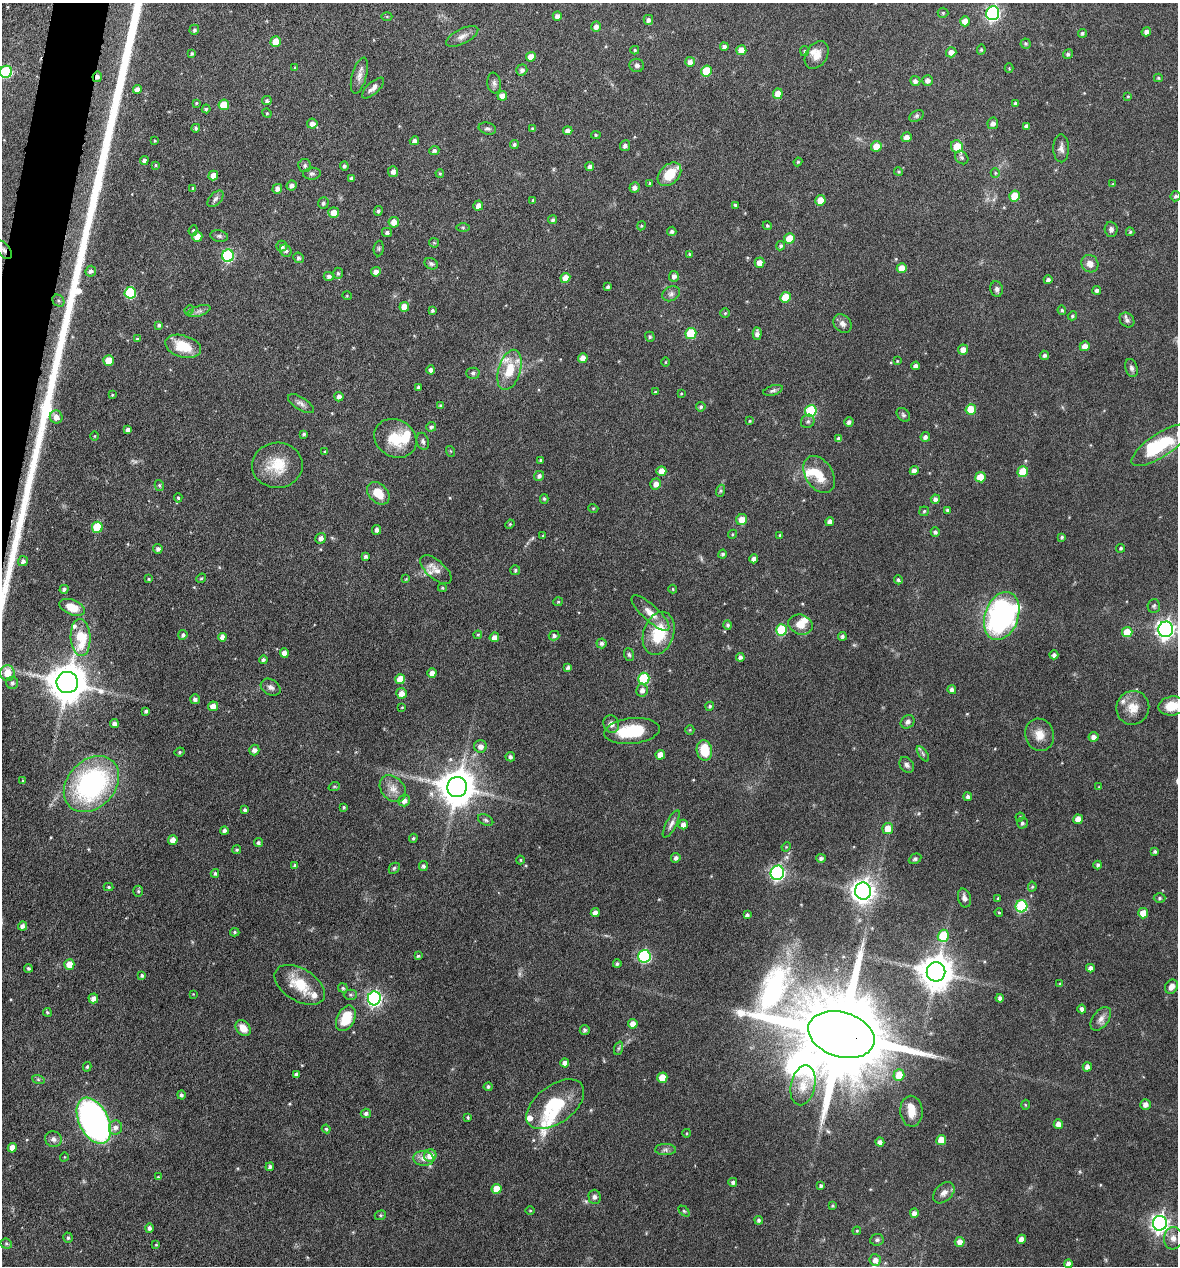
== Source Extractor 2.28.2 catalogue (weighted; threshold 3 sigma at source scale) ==
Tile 11 of 4 x 4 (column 3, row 3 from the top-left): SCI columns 2477-3652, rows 1268-2531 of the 5073 x 5061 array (HDU 1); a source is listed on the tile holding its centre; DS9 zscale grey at full resolution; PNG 1180 x 1268 px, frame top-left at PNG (2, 3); each listed source drawn as its Kron ellipse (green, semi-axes under 4 px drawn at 4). Shown black and unused: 2% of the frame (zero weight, under 4 of 8 exposures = <1% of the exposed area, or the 3 px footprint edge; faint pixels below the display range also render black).
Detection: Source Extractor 2.28.2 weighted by HDU 2 'WHT'; one run over the whole footprint, this tile lists its part. Background 0.0822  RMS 0.0036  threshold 0.0149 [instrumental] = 3 sigma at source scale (4.09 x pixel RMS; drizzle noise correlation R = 1.36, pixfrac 0.8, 0.05/0.05 arcsec/px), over >= 5 px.
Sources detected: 440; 2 too faint to see at this stretch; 4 inside a brighter object's white glare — neither listed nor drawn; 13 inside a brighter listed object's ellipse — not listed separately; the other 421 listed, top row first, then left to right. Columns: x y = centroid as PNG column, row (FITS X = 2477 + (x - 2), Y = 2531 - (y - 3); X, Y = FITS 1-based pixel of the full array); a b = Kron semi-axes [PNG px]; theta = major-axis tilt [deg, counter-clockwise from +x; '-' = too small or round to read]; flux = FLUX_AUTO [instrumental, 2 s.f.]
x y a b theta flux
943 13 5 5 - 0.43
993 13 7 6 - 75
387 16 5 3 - 0.31
557 16 4 4 - 1.1
648 20 5 5 - 1
965 21 5 5 - 3.1
596 27 5 4 - 1.6
194 30 5 5 - 0.7
1146 32 5 4 - 1.4
1082 33 4 4 - 0.64
462 36 18 7 27 2.1
276 42 5 5 - 4.8
1026 44 5 5 - 0.6
724 47 4 4 - 1.1
635 50 4 4 - 0.48
741 50 5 5 - 3.4
981 50 5 4 - 0.44
804 51 5 4 - 0.41
951 52 5 5 - 2.2
192 53 4 4 - 0.5
1068 54 5 4 - 0.71
817 55 15 10 58 3.3
531 57 5 5 - 3.2
690 62 5 5 - 1.7
637 65 7 6 - 0.93
295 68 4 3 - 0.38
1009 68 4 4 - 0.32
522 70 5 5 - 1.2
706 71 5 5 - 9.9
6 72 6 6 - 32
359 76 18 7 74 2.1
97 77 5 4 - 1.2
1158 78 4 3 - 0.39
928 80 5 5 - 1.3
915 81 5 5 - 1.2
494 83 10 7 -83 1.1
373 88 14 6 42 1.5
137 89 4 4 - 2.1
778 94 5 5 - 3.1
502 96 5 4 - 2.5
1128 96 4 3 - 0.29
267 101 5 4 - 0.69
196 103 3 3 - 0.34
1015 103 4 3 - 0.55
224 105 5 5 - 7.8
206 109 4 4 - 0.52
267 113 5 4 - 0.4
917 116 8 5 27 0.69
993 123 6 5 - 1.5
312 124 5 5 - 1.7
1026 126 4 4 - 0.92
196 128 4 4 - 0.62
532 128 4 3 - 0.32
487 129 9 6 -15 0.86
568 131 4 4 - 1.6
596 135 4 4 - 0.48
906 137 5 5 - 1.9
155 141 3 3 - 0.32
414 141 5 4 - 1.1
514 144 4 4 - 0.78
625 146 5 5 - 1.1
876 146 5 5 - 4.1
957 146 6 6 - 6.6
1061 148 14 8 -89 1.7
434 151 5 4 - 0.87
962 158 7 6 - 0.8
144 160 4 4 - 1.2
798 162 4 4 - 0.47
155 165 4 3 - 0.31
305 165 6 6 - 0.77
344 166 4 4 - 0.77
590 167 4 4 - 1.1
393 172 5 5 - 1.4
899 172 4 4 - 0.46
440 173 4 3 - 0.41
995 173 5 4 - 0.43
312 174 9 6 6 0.9
669 174 13 9 44 7.6
213 176 5 4 - 2.6
351 178 4 3 - 0.64
650 183 3 3 - 0.37
1113 184 4 4 - 0.45
291 186 5 5 - 1.3
193 188 4 3 - 0.46
635 188 5 5 - 1.4
277 189 5 4 - 1.5
1015 196 5 5 - 6
1176 196 5 5 - 0.7
215 199 10 5 47 1
533 200 4 4 - 0.46
820 200 5 5 - 5.1
323 203 6 5 - 0.82
735 205 3 3 - 0.54
478 206 5 4 - 1.9
378 211 5 4 - 0.7
334 213 5 5 - 3.3
553 220 5 4 - 0.7
394 222 5 5 - 2.9
641 226 5 3 - 0.38
767 226 4 4 - 0.45
463 227 6 4 -1 0.5
1111 229 7 6 - 1.1
193 230 5 4 - 0.47
672 231 5 4 - 0.79
387 232 5 4 - 0.79
1130 232 4 3 - 0.47
219 236 9 5 -10 0.81
197 237 5 5 - 3.4
789 238 5 5 - 5.9
434 243 5 4 - 0.42
282 246 5 5 - 1.4
781 246 5 4 - 0.67
379 248 8 5 85 0.58
4 250 11 6 -50 1.4
286 251 6 5 - 0.88
689 254 4 3 - 0.4
228 256 6 6 - 35
298 258 5 5 - 0.77
759 263 5 5 - 2.6
431 264 7 5 -28 0.73
1090 264 9 8 - 2.3
902 268 5 5 - 3.9
91 271 5 5 - 0.97
376 272 5 4 - 2
338 273 5 4 - 0.59
329 276 5 4 - 0.89
674 276 5 5 - 1.3
565 278 5 5 - 3.4
1048 280 4 4 - 0.99
608 287 4 3 - 0.77
997 289 8 6 -77 0.95
1097 290 4 4 - 0.92
130 293 6 5 - 25
671 294 9 7 28 1.2
347 296 5 3 - 0.28
785 297 5 5 - 8.7
58 301 6 5 - 0.61
404 307 5 5 - 3.5
189 310 5 4 - 0.38
432 310 3 3 - 0.53
1062 310 5 4 - 0.5
199 311 12 5 17 1.1
725 313 5 4 - 0.46
1072 316 5 4 - 0.49
1127 320 8 6 -47 1.1
843 324 10 8 -46 1.6
159 325 4 3 - 0.58
691 333 5 5 - 13
757 334 6 4 89 1.4
650 337 5 4 - 0.62
137 339 4 4 - 0.37
183 346 18 11 -16 9.3
1085 346 5 5 - 2.2
963 349 5 5 - 2.3
1044 355 5 4 - 0.83
583 358 5 4 - 2.2
108 361 5 5 - 5.3
897 361 3 3 - 0.28
666 362 5 3 - 0.3
916 366 4 4 - 1.5
1131 368 9 6 -73 1.1
431 370 4 4 - 1.1
509 370 21 11 73 8
473 373 6 5 - 0.74
418 387 4 3 - 0.65
773 390 10 5 17 0.82
655 392 3 3 - 0.36
681 394 4 4 - 0.32
112 395 4 3 - 0.26
339 397 4 4 - 1.2
301 404 15 6 -32 1.5
440 405 4 3 - 0.38
701 407 5 4 - 0.68
971 409 5 5 - 6.2
811 411 6 5 - 22
903 415 8 5 -44 0.7
56 417 6 6 - 2.3
750 421 4 4 - 0.33
808 421 7 6 - 0.82
849 422 5 4 - 1
431 427 5 4 - 0.75
128 430 4 4 - 1.2
304 434 4 3 - 0.54
95 436 5 3 - 0.26
925 437 5 4 - 1.1
395 438 22 18 -30 9.4
839 439 4 4 - 1.1
423 441 9 6 -75 0.91
1160 445 34 11 33 20
450 451 5 3 - 0.35
325 452 4 4 - 0.46
541 460 4 3 - 0.55
277 465 25 22 2 9.7
661 471 5 5 - 2.9
914 471 5 4 - 1.7
1023 472 5 5 - 10
819 475 20 13 -58 6.9
539 476 5 5 - 0.9
980 477 5 5 - 5.7
656 484 5 5 - 2.3
159 485 5 4 - 0.56
720 491 6 4 71 0.51
378 493 13 9 -45 5.7
178 498 4 4 - 0.48
544 499 5 4 - 0.44
935 499 4 4 - 1.2
593 508 5 3 - 0.3
947 510 4 4 - 0.63
924 511 5 4 - 0.49
742 520 5 5 - 3.3
830 522 4 4 - 1.8
510 524 5 4 - 0.37
97 527 5 5 - 14
377 530 5 4 - 1.1
935 532 4 4 - 0.81
732 534 5 4 - 0.38
780 535 4 3 - 0.45
543 536 3 3 - 0.36
1062 537 4 3 - 0.58
321 538 5 5 - 1.5
1121 548 4 4 - 0.58
158 549 5 4 - 0.99
723 554 4 4 - 0.73
366 556 4 4 - 0.71
754 559 4 4 - 1.8
23 561 5 5 - 1.1
436 570 19 9 -41 2.8
515 570 5 5 - 0.51
201 578 5 4 - 0.45
149 579 3 3 - 0.34
406 579 4 4 - 0.29
898 580 4 3 - 0.64
442 588 4 3 - 0.4
64 589 4 4 - 0.83
673 589 4 4 - 0.31
558 602 5 4 - 0.39
1154 606 7 6 - 0.72
72 607 13 7 -22 6.1
650 613 24 8 -43 3.6
1002 616 25 16 70 76
728 625 5 4 - 0.73
801 625 12 10 -18 3.8
1166 629 8 7 - 150
781 630 6 5 - 18
1127 632 5 5 - 6.9
659 633 22 15 71 13
183 635 5 4 - 0.75
478 635 4 3 - 0.39
554 636 5 4 - 0.81
842 636 4 4 - 0.78
81 637 18 10 -86 13
222 637 4 4 - 1.8
494 637 5 4 - 1.9
601 643 5 5 - 0.94
284 653 4 4 - 2.3
629 655 6 4 -72 0.63
1054 655 4 4 - 1.1
740 657 4 4 - 0.98
263 660 4 4 - 0.78
568 667 4 3 - 0.86
7 673 8 7 - 5
432 673 4 4 - 2
400 679 5 5 - 4.8
644 679 6 5 - 20
67 682 11 10 - 930
12 683 6 6 - 0.94
271 687 10 7 -30 1.4
642 690 6 6 - 1.7
952 690 4 4 - 1.2
401 693 5 5 - 2.4
195 699 5 4 - 1.1
213 706 5 4 - 2.5
710 706 5 4 - 0.64
1172 706 13 9 9 6.5
402 707 3 2 - 0.22
1133 708 17 16 - 4.9
146 711 4 3 - 0.76
908 722 7 6 - 1.1
114 724 4 4 - 1.3
611 724 9 7 -70 1.7
690 730 5 5 - 0.39
632 731 28 13 6 15
1039 735 16 14 -72 4
1093 737 5 5 - 1.6
480 746 6 6 - 1.9
254 750 5 5 - 1.6
704 750 10 7 -79 8.6
180 752 5 3 - 0.48
923 754 9 4 -55 0.68
660 755 5 4 - 3.2
510 757 5 4 - 0.96
907 765 8 6 -55 1.1
23 781 3 3 - 0.33
91 784 31 23 46 61
334 787 6 3 19 0.36
457 787 10 10 - 810
1099 787 4 4 - 0.29
393 789 15 11 -47 3.3
968 797 4 4 - 0.93
404 800 6 5 - 1.8
344 807 4 3 - 0.42
245 810 4 3 - 0.81
1020 817 4 4 - 0.35
1078 819 5 5 - 4
486 820 8 5 -27 0.76
1022 823 5 5 - 0.75
671 824 15 5 62 1.4
683 824 5 5 - 1.7
888 828 5 5 - 4.3
224 831 4 3 - 1.1
413 838 4 3 - 0.47
173 840 5 4 - 2.7
258 843 5 4 - 0.7
786 847 5 4 - 0.31
237 850 4 4 - 0.53
1155 852 4 4 - 0.64
676 858 5 4 - 0.94
821 858 4 4 - 0.91
915 859 6 5 - 0.63
520 860 4 4 - 0.36
295 865 4 4 - 0.81
1098 865 4 4 - 0.7
423 866 5 4 - 0.95
394 868 6 4 45 0.51
215 873 4 3 - 0.64
777 873 7 6 - 71
108 887 5 4 - 0.51
1032 887 5 4 - 0.47
138 891 5 5 - 0.52
863 891 8 8 - 250
964 898 9 6 -75 1.5
998 898 3 3 - 0.34
1160 898 6 4 1 0.7
1021 906 6 6 - 31
999 912 4 3 - 0.38
595 913 4 4 - 2.1
1143 913 5 5 - 4.6
747 915 4 3 - 0.84
23 926 5 4 - 1.4
235 932 5 4 - 0.53
943 936 6 5 - 12
418 956 4 3 - 0.45
644 956 6 6 - 43
69 964 5 5 - 4.4
617 964 4 4 - 0.62
28 968 4 4 - 0.58
1090 968 4 4 - 1.5
936 972 9 9 - 700
142 975 4 4 - 0.63
1060 984 3 3 - 0.32
300 985 28 16 -31 9.6
1171 987 7 6 - 2
343 988 5 4 - 0.48
193 994 3 3 - 0.22
350 995 6 5 - 0.57
93 998 5 5 - 2
374 998 7 6 - 84
1000 998 4 4 - 1.1
1082 1009 4 4 - 1.2
47 1012 4 4 - 0.54
346 1018 13 8 64 8.9
1101 1019 13 8 53 2
633 1024 5 5 - 2.9
243 1028 9 6 -48 3.9
585 1030 5 5 - 0.85
841 1035 34 22 -17 8300
619 1048 7 4 71 0.59
565 1063 4 4 - 2.2
87 1067 5 4 - 0.57
1087 1067 4 4 - 1.4
296 1074 4 4 - 0.85
899 1075 6 5 - 6
662 1078 5 5 - 5.9
38 1079 6 4 -19 0.5
803 1085 20 12 77 4.3
488 1087 4 4 - 0.7
181 1095 4 4 - 0.79
555 1104 33 19 37 15
1145 1104 5 5 - 1.7
1025 1105 5 3 - 0.29
911 1111 15 11 -85 4.7
366 1113 5 4 - 0.95
468 1117 3 2 - 0.39
94 1121 25 14 -63 120
1058 1124 5 4 - 2.3
115 1127 7 6 - 1.5
326 1129 4 4 - 0.43
687 1133 4 3 - 0.27
53 1139 8 7 - 1.3
941 1140 5 5 - 5.3
880 1142 4 4 - 1.4
12 1148 5 4 - 2.5
665 1150 10 5 0 0.98
430 1155 6 6 - 3.4
64 1157 4 3 - 0.26
424 1158 10 7 -7 2
270 1167 4 4 - 0.8
158 1177 4 4 - 0.36
733 1182 4 4 - 0.95
821 1186 4 3 - 0.72
497 1189 5 5 - 5.7
944 1193 12 8 45 2.1
595 1197 7 6 - 1
832 1206 3 3 - 0.42
530 1211 4 3 - 0.3
684 1211 6 4 -45 0.45
914 1213 4 4 - 1.5
380 1215 6 4 21 0.47
759 1220 4 4 - 0.76
1160 1223 7 7 - 150
149 1228 5 4 - 0.94
857 1231 4 3 - 0.38
68 1238 5 4 - 0.64
1173 1238 11 9 82 2.2
1021 1239 4 4 - 2.3
877 1240 7 6 - 0.77
960 1242 5 5 - 2.1
6 1244 6 5 - 0.5
156 1245 4 3 - 0.28
875 1260 6 5 - 2.2
1068 1264 4 4 - 1.5
Overlapping masked pixels (flux is a lower limit): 3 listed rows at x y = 97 77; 4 250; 841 1035
Isophote crosses this tile's border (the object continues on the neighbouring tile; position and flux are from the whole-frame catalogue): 4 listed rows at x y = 6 72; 4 250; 1166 629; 1172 706